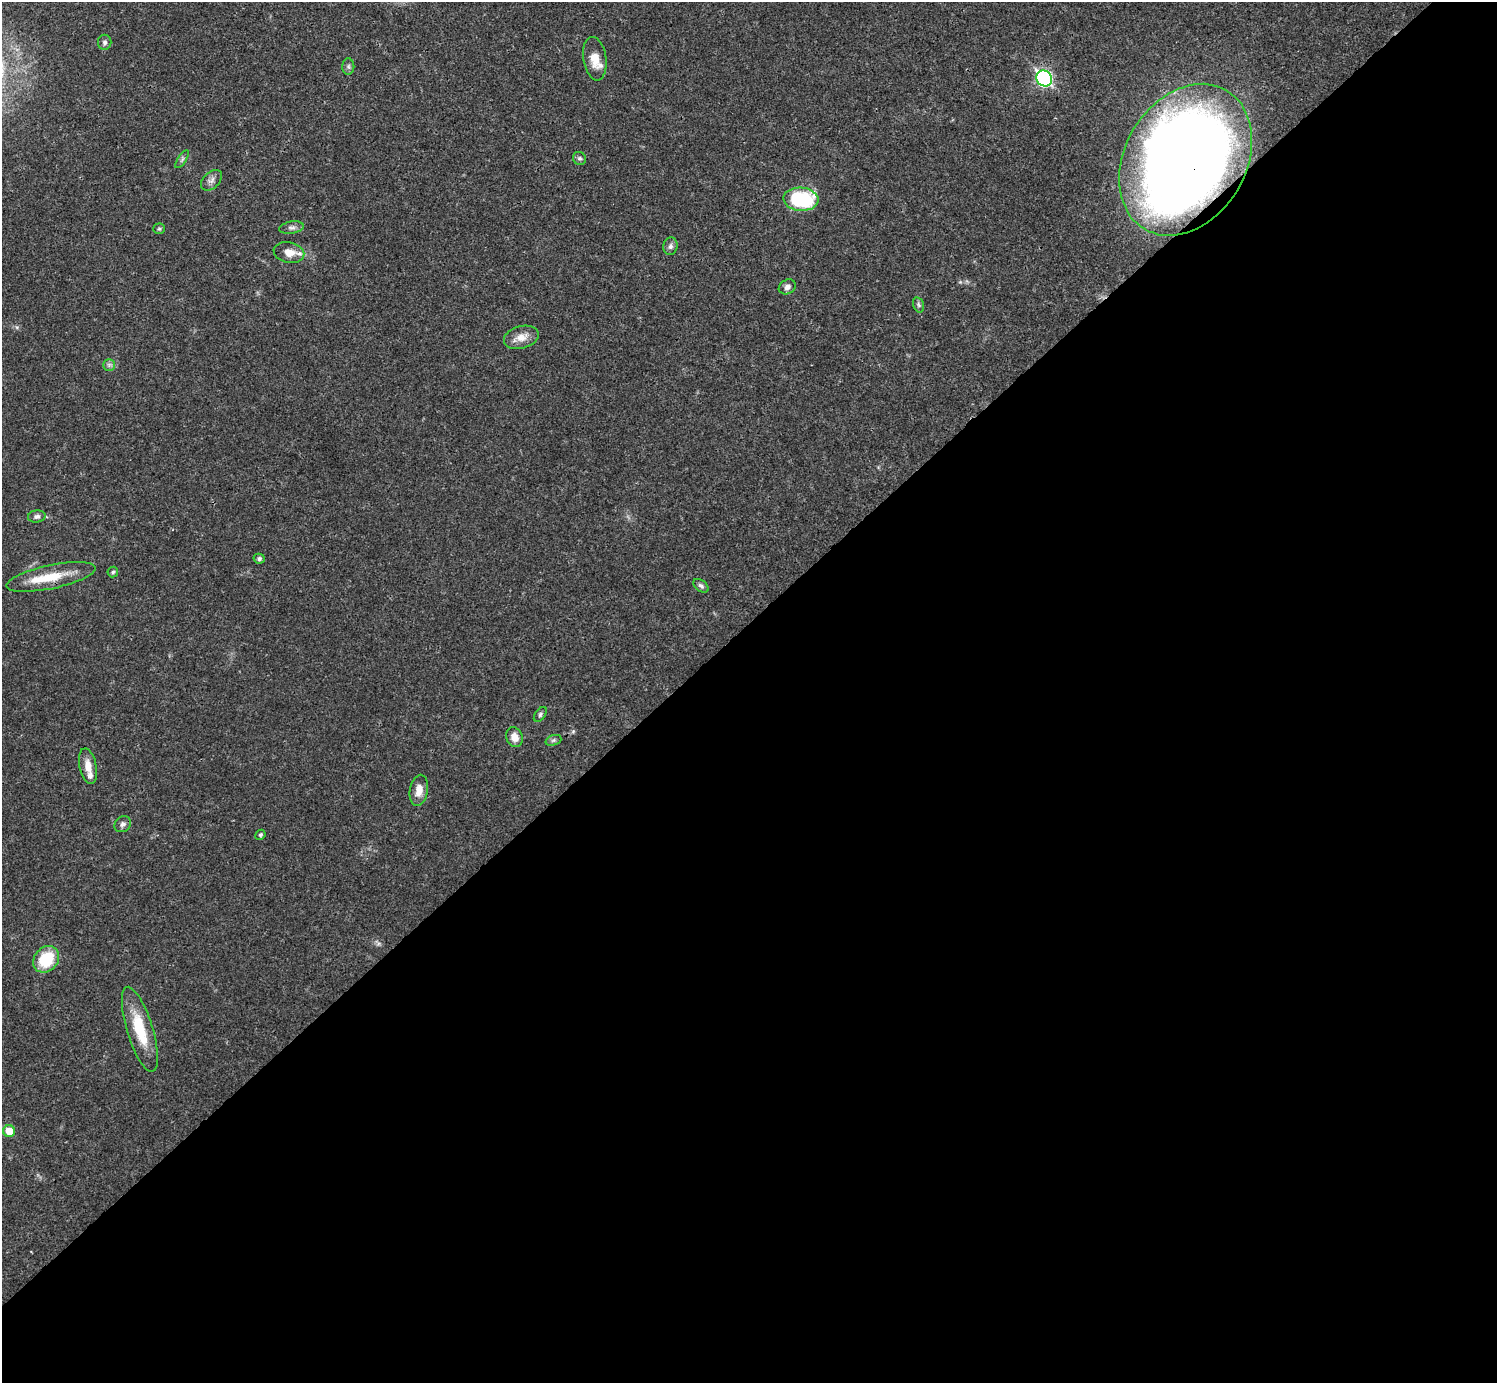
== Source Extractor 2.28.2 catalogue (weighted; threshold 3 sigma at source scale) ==
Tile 15 of 4 x 4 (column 3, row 4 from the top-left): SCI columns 2990-4484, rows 158-1538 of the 5981 x 5981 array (HDU 1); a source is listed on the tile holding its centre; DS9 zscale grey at full resolution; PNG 1499 x 1385 px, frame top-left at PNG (2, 2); each listed source drawn as its Kron ellipse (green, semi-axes under 4 px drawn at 4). Shown black and unused: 55% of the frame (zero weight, under 3 of 4 exposures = <1% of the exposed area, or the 3 px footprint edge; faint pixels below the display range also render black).
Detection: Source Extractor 2.28.2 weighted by HDU 2 'WHT'; one run over the whole footprint, this tile lists its part. Background 0.0207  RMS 0.0023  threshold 0.0101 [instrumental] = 3 sigma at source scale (4.5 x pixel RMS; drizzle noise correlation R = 1.50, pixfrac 1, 0.05/0.05 arcsec/px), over >= 5 px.
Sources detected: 34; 2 inside a brighter listed object's ellipse — not listed separately; the other 32 listed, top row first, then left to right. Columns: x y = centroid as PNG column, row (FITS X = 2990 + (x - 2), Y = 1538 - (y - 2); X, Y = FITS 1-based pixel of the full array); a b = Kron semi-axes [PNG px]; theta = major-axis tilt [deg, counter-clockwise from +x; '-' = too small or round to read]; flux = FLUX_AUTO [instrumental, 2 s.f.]
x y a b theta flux
105 42 7 6 - 0.63
595 59 22 11 -82 3.7
348 66 8 6 -90 0.56
1044 78 8 7 - 45
579 158 7 6 - 0.52
182 159 10 4 56 0.52
1186 160 81 60 59 330
211 180 12 8 43 1.1
801 199 17 11 -4 19
291 228 12 6 8 0.86
159 229 5 5 - 0.36
670 246 9 7 84 0.79
289 252 15 10 -12 2.7
787 287 9 7 29 0.96
919 305 8 5 -73 0.5
521 337 18 11 15 2.6
109 365 6 6 - 0.59
37 516 9 6 8 0.75
259 559 5 5 - 0.61
113 572 5 5 - 0.39
51 577 45 11 12 7.1
701 586 9 5 -38 0.66
540 714 8 5 54 0.51
514 737 10 8 -68 2.3
553 740 8 5 20 0.51
88 766 18 8 -78 2.4
419 790 15 9 80 2.4
123 824 9 7 39 0.84
260 835 5 4 - 0.35
46 959 14 12 49 9.4
140 1029 44 13 -73 9.2
9 1131 6 6 - 3.8
Overlapping masked pixels (flux is a lower limit): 1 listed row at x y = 1186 160